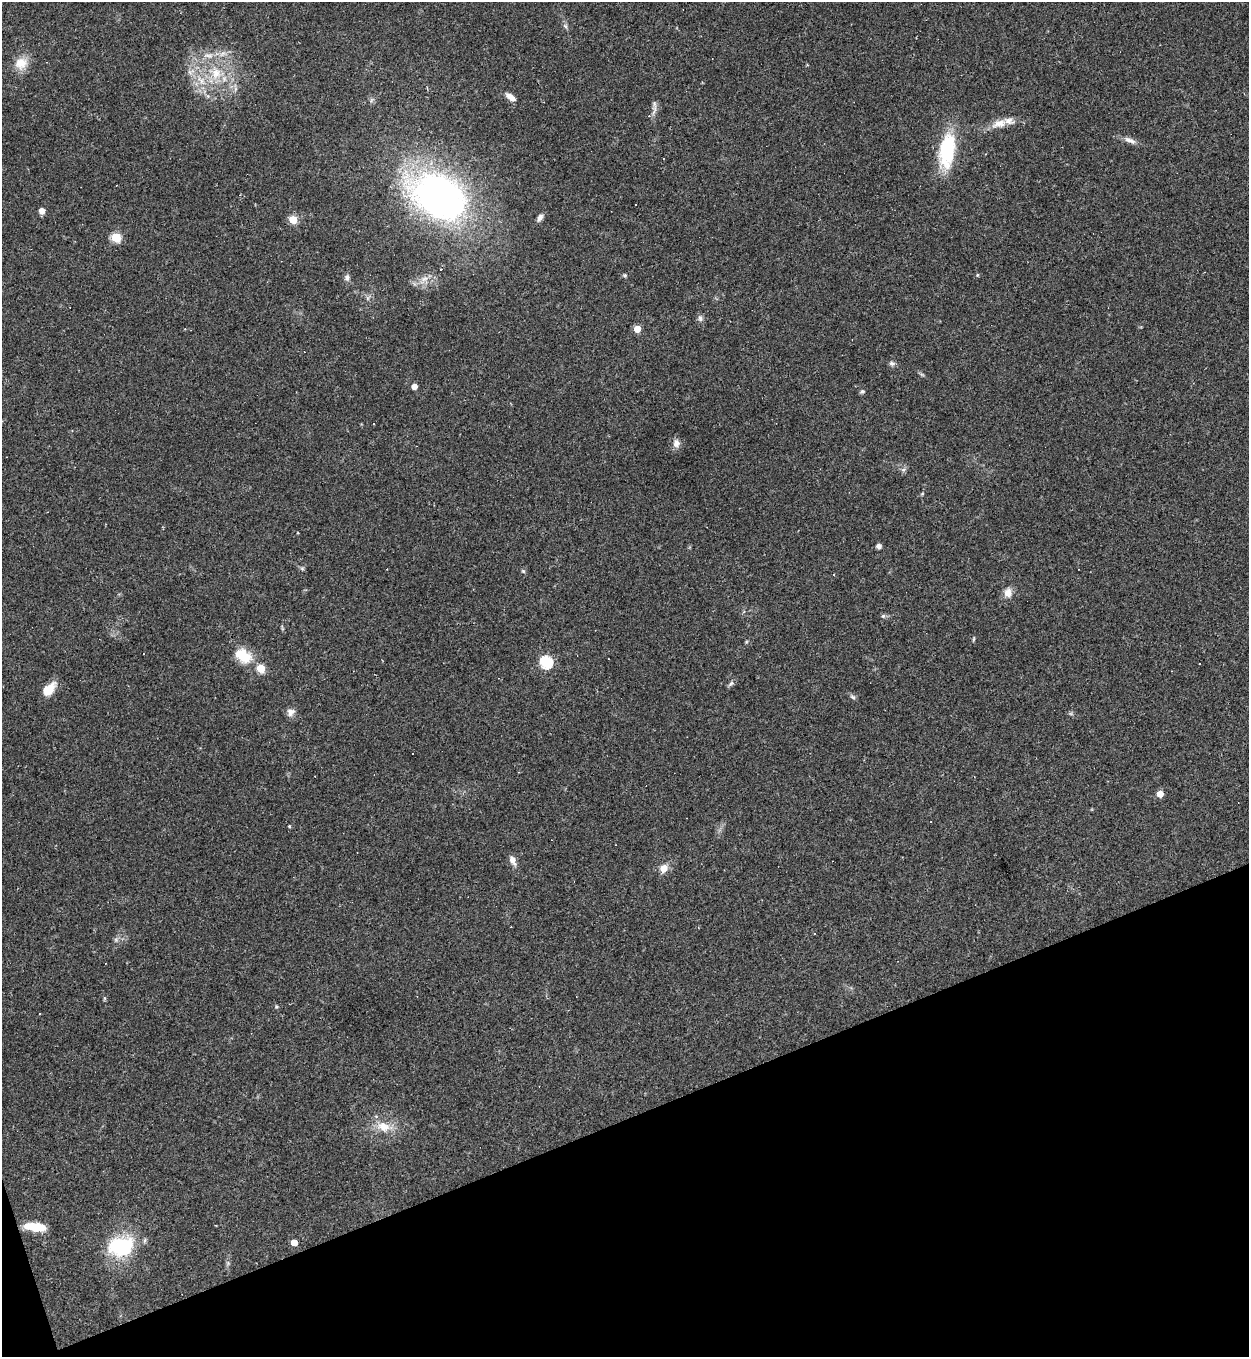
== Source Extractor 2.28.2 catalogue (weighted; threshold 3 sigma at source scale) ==
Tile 14 of 4 x 4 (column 2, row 4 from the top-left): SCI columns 1394-2640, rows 1-1355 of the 5405 x 5420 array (HDU 1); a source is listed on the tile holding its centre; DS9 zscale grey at full resolution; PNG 1251 x 1359 px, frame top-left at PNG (2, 2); no overlay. Shown black and unused: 18% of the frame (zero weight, under 2 of 3 exposures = <1% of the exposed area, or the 3 px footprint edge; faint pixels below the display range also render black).
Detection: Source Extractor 2.28.2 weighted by HDU 2 'WHT'; one run over the whole footprint, this tile lists its part. Background 0.0432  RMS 0.005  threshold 0.0227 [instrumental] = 3 sigma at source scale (4.5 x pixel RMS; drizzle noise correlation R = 1.50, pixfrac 1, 0.05/0.05 arcsec/px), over >= 5 px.
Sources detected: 69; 18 cosmic-ray / hot-pixel residue — not listed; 1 inside a brighter listed object's ellipse — not listed separately; the other 50 listed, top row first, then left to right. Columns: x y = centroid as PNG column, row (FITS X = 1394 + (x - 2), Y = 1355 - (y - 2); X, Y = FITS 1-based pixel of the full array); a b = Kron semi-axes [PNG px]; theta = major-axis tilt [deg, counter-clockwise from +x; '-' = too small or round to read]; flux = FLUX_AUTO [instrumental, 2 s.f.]
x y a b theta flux
565 26 6 5 - 0.98
21 63 17 15 41 7.1
216 73 16 12 83 8.9
511 97 12 6 -33 3.5
655 110 17 5 70 2.2
999 124 22 11 14 5.9
1130 140 19 6 -23 2.9
947 150 33 15 82 36
663 158 3 2 - 0.43
439 196 52 36 -29 210
42 211 5 5 - 4.5
540 218 10 6 59 1.8
293 219 5 5 - 18
116 237 5 5 - 30
625 275 6 4 -21 0.72
977 275 5 3 - 0.51
347 278 8 7 - 1.6
424 279 10 6 7 2.6
700 318 9 6 -71 1.5
637 329 5 5 - 9.2
891 363 8 6 -30 1.2
414 386 4 4 - 4.3
862 392 7 5 25 0.89
676 443 12 9 -86 2.8
903 470 6 6 - 1.2
878 546 6 5 - 1.5
302 568 7 4 -19 0.75
523 571 6 4 -45 0.67
834 574 3 2 - 0.59
1008 592 12 10 86 3.7
883 616 6 6 - 0.94
973 639 6 4 70 0.56
243 655 23 15 -34 11
546 662 6 6 - 60
261 668 5 5 - 20
731 684 10 5 39 1.1
48 690 15 10 47 8.5
853 697 9 4 -36 1
291 712 11 9 51 2.5
412 754 3 3 - 25
1160 794 5 4 - 8.8
931 822 3 2 - 0.41
289 826 4 3 - 0.46
513 860 11 6 -65 3.4
664 868 9 7 57 4.7
276 1006 4 4 - 0.56
383 1127 20 13 -24 8.4
35 1227 21 7 -7 13
294 1242 5 4 - 7.3
121 1246 29 21 8 34